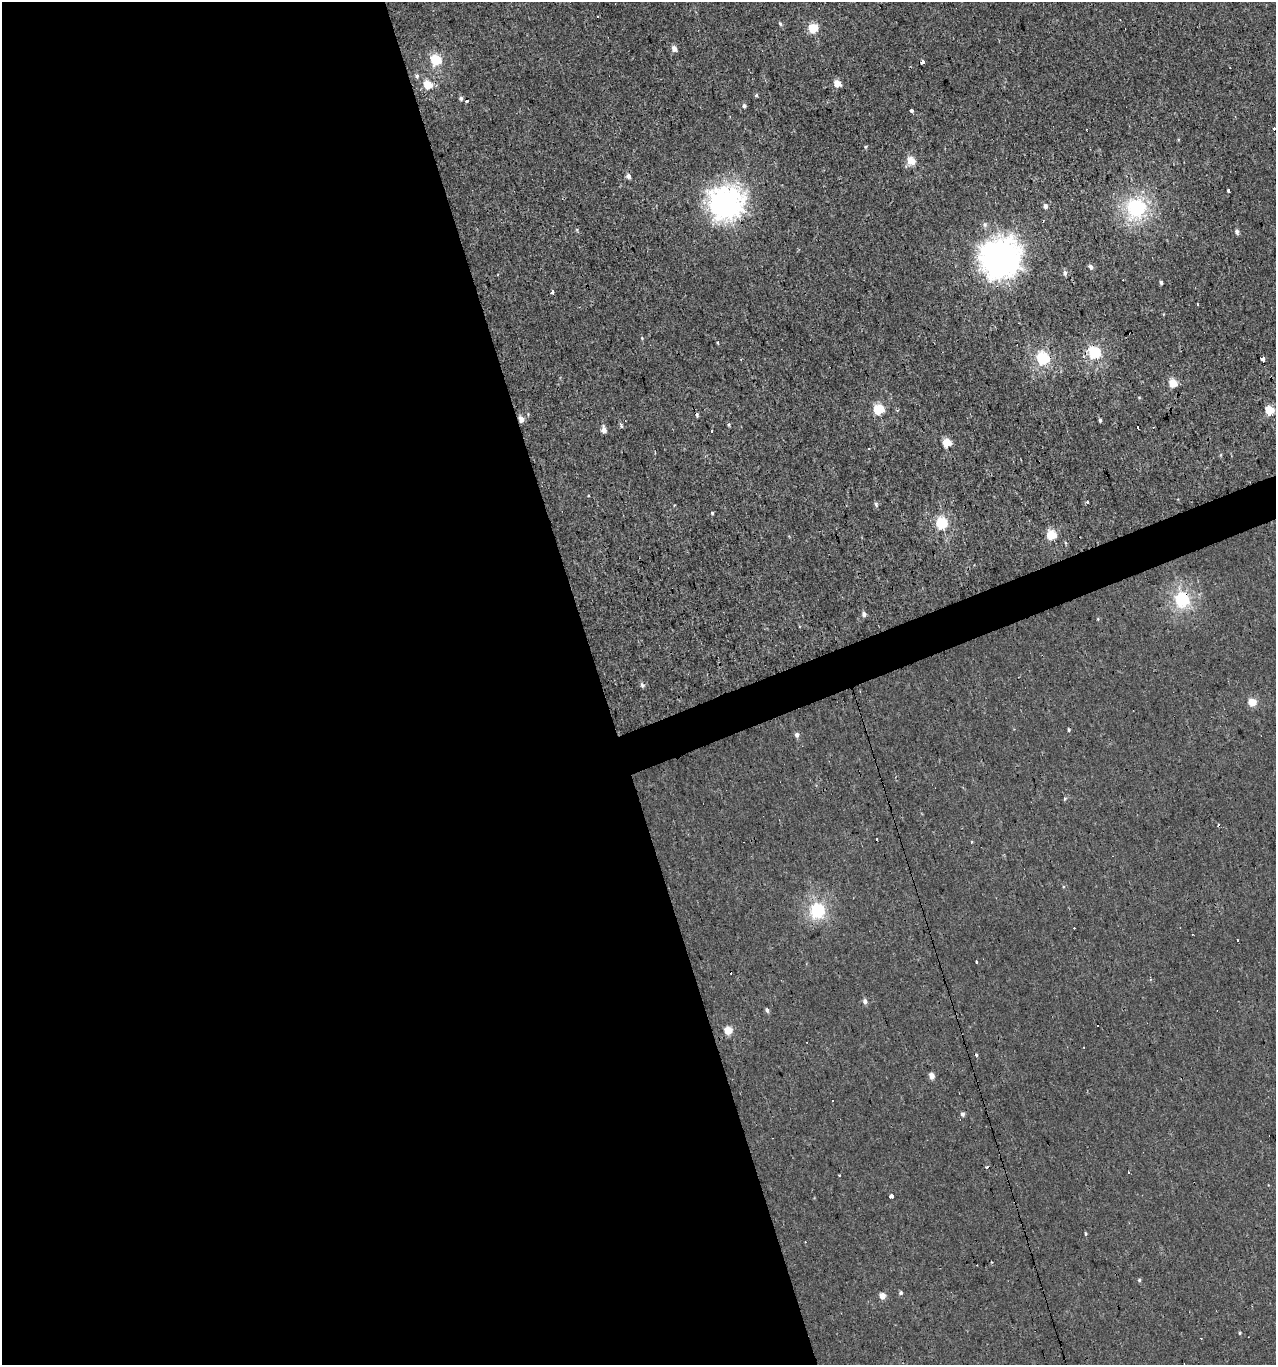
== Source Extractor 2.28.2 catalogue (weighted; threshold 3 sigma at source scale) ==
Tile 9 of 4 x 4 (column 1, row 3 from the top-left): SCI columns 122-1395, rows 1364-2726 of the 5286 x 5452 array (HDU 1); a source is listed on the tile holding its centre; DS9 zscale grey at full resolution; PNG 1278 x 1367 px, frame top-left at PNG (2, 2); no overlay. Shown black and unused: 49% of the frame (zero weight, under 3 of 4 exposures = <1% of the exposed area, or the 3 px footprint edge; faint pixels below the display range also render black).
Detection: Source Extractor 2.28.2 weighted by HDU 2 'WHT'; one run over the whole footprint, this tile lists its part. Background 0.00134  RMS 0.003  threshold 0.0136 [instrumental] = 3 sigma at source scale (4.5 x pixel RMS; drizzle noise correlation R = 1.50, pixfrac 1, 0.0396/0.0396 arcsec/px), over >= 5 px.
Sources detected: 94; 20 cosmic-ray / hot-pixel residue — not listed; the other 74 listed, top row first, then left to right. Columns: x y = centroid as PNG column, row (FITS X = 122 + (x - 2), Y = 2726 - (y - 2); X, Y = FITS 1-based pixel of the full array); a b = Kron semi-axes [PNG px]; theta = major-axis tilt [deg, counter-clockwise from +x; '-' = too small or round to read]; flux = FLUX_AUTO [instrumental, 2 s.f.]
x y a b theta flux
780 24 6 4 -62 0.51
813 28 5 5 - 12
674 49 5 5 - 2.2
436 60 6 5 - 22
922 62 3 3 - 3.5
417 76 6 5 - 0.75
837 84 5 4 - 5.5
428 85 5 5 - 8.7
756 95 5 4 - 0.41
461 98 5 5 - 0.69
467 101 3 3 - 4.3
744 106 5 4 - 0.74
912 111 3 3 - 7.7
1273 128 3 3 - 2.4
865 147 5 4 - 0.36
911 160 5 4 - 8.3
628 176 6 5 - 1.1
1228 190 3 3 - 1.7
726 201 12 12 - 250
1045 206 5 4 - 1.1
1136 208 8 8 - 58
985 224 7 7 - 0.85
1237 231 6 5 - 0.91
1000 257 14 14 - 390
1090 267 6 5 - 0.93
1065 273 7 5 90 1
1161 282 4 3 - 0.58
552 292 3 3 - 3.6
1197 304 4 3 - 1.1
642 338 5 4 - 0.31
1094 352 6 5 - 35
1043 358 6 6 - 39
1263 360 3 3 - 25
1173 383 5 5 - 9.5
1139 397 5 3 - 0.24
878 409 7 5 18 18
897 410 4 3 - 0.38
1269 410 5 5 - 10
521 419 5 5 - 2.4
1100 420 4 3 - 0.8
729 425 6 3 77 0.37
1138 427 3 3 - 4.8
604 430 6 4 -81 2.1
947 442 5 5 - 9.3
869 449 3 3 - 0.63
1220 455 5 3 - 0.32
1088 502 3 3 - 0.89
876 504 7 5 -68 0.65
712 513 4 4 - 0.37
941 523 6 6 - 26
1051 535 5 5 - 16
1066 543 6 3 -71 0.34
1182 599 6 6 - 59
864 614 5 4 - 1.1
642 685 7 5 -62 0.7
1252 702 5 5 - 7.2
797 735 5 5 - 1.1
1064 799 4 3 - 0.72
818 910 6 6 - 53
1237 940 2 2 - 0.34
977 962 3 3 - 1
865 1002 5 5 - 1.2
767 1010 4 4 - 1.1
1098 1026 3 3 - 0.47
728 1030 5 5 - 7.5
932 1076 5 5 - 2.2
963 1114 5 4 - 0.86
891 1196 4 3 - 3.5
1086 1234 5 3 - 0.31
805 1242 2 2 - 0.24
1139 1280 5 4 - 0.47
901 1293 5 4 - 0.55
882 1296 5 4 - 3.2
1240 1333 4 3 - 0.3
Overlapping masked pixels (flux is a lower limit): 4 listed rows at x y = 726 201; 1043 358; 521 419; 1182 599